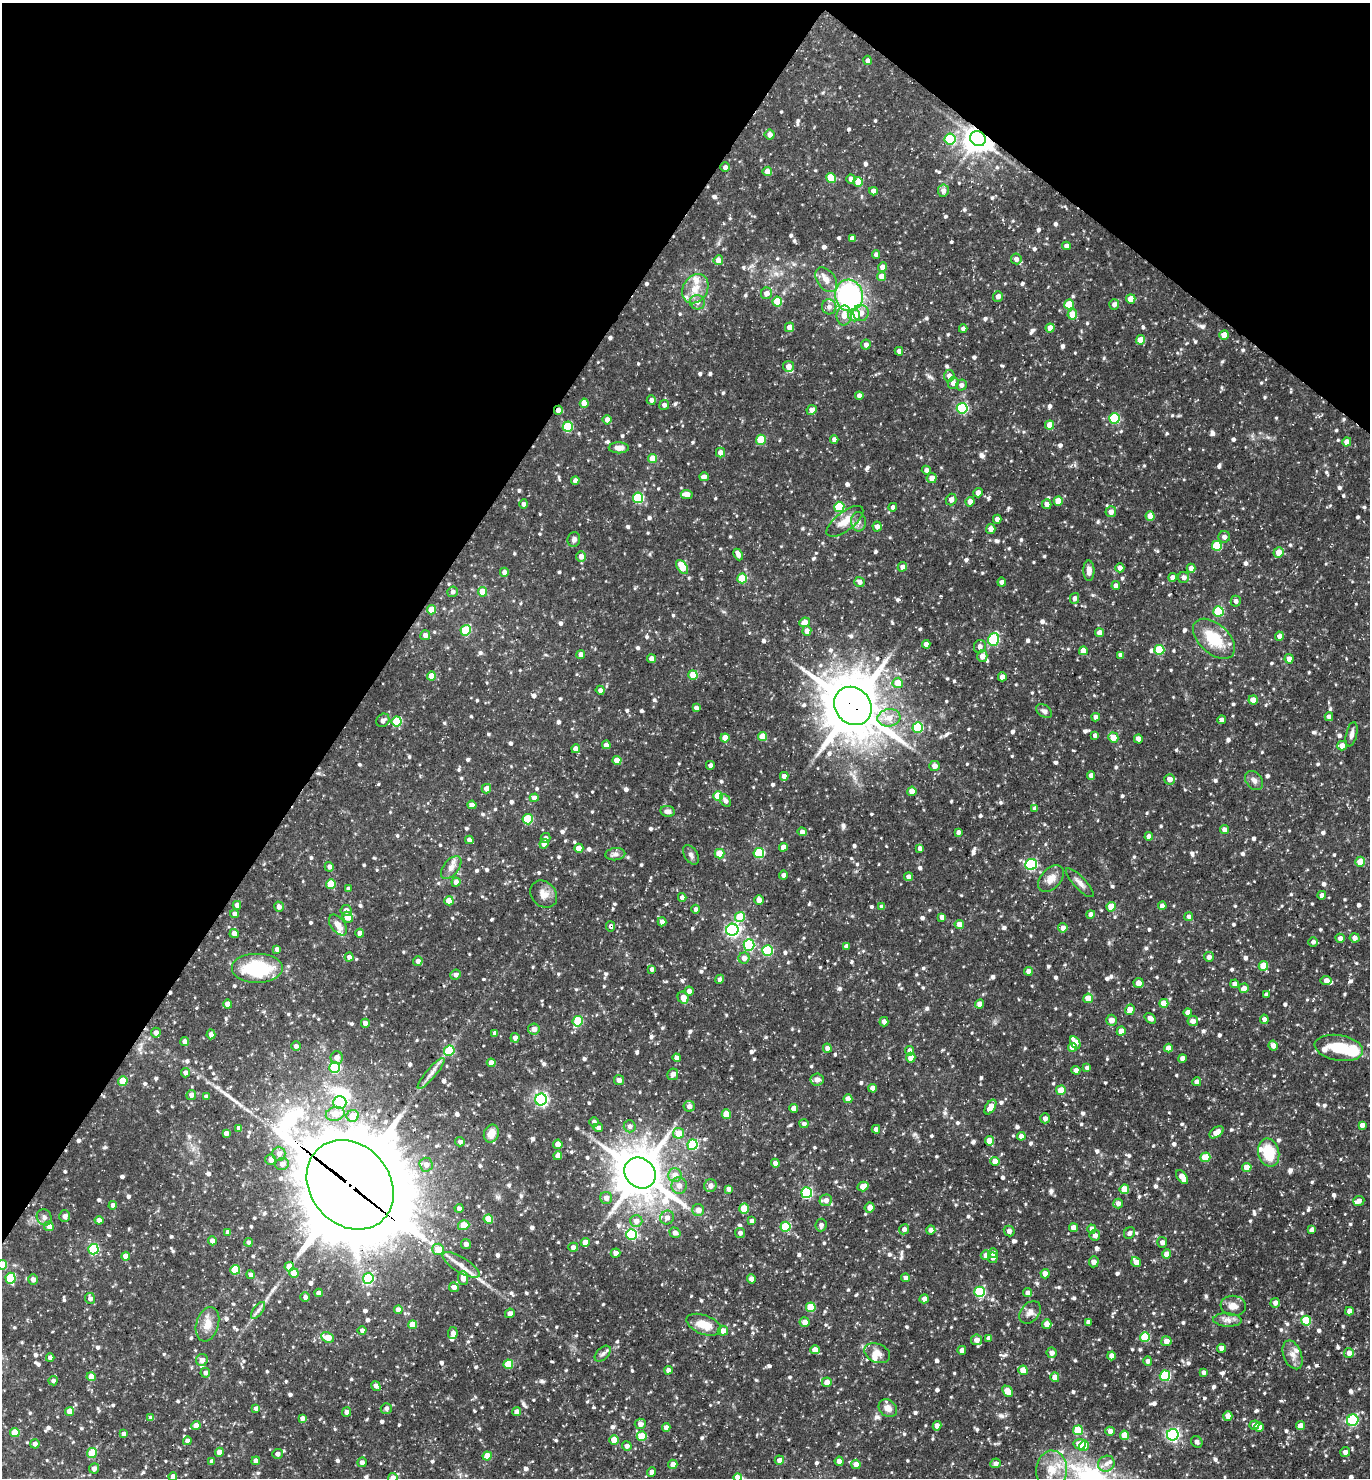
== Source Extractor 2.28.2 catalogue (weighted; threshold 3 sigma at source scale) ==
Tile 2 of 4 x 4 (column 2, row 1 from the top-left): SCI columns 1660-3027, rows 4433-5908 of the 5914 x 5908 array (HDU 1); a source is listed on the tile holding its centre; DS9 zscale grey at full resolution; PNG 1372 x 1480 px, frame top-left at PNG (2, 3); each listed source drawn as its Kron ellipse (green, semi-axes under 4 px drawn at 4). Shown black and unused: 31% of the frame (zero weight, under 3 of 5 exposures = <1% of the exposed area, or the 3 px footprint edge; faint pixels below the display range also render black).
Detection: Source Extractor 2.28.2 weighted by HDU 2 'WHT'; one run over the whole footprint, this tile lists its part. Background 0.107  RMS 0.0053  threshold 0.024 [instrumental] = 3 sigma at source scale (4.5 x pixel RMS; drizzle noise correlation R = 1.50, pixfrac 1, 0.05/0.05 arcsec/px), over >= 5 px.
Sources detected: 1018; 1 inside a brighter object's white glare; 1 cosmic-ray / hot-pixel residue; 1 long thin detection or spike segment (spike, bleed or trail) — neither listed nor drawn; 17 inside a brighter listed object's ellipse — not listed separately; of the other 998, all 500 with FLUX_AUTO >= 1.65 (the completeness limit of this list) listed and drawn (498 fainter detections not listed), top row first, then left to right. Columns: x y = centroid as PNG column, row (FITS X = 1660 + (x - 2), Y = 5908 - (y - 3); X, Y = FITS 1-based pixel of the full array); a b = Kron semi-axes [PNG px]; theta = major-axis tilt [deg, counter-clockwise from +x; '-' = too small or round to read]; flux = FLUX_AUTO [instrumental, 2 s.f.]
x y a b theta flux
867 60 4 4 - 1.7
770 135 5 5 - 3
950 139 5 5 - 35
978 139 8 7 - 640
725 167 4 4 - 2.1
767 171 5 4 - 3.7
831 178 5 5 - 11
851 179 5 4 - 2.3
858 182 5 4 - 8.2
873 191 4 4 - 2.8
943 191 6 5 - 2.4
852 238 4 4 - 1.9
1066 246 4 4 - 2.7
876 254 4 4 - 1.9
1016 259 5 5 - 2
718 260 5 4 - 4.1
883 267 5 4 - 4.6
881 277 4 4 - 6
826 280 14 9 -53 4.5
695 289 15 12 57 7.7
766 293 6 5 - 3
849 295 16 14 -78 76
998 296 5 5 - 2.9
1131 299 5 4 - 7.9
777 301 5 5 - 12
697 302 7 7 - 2.2
1069 304 5 4 - 10
1114 304 5 5 - 2.4
829 307 7 7 - 2.4
861 313 8 8 - 3.8
1072 314 5 4 - 8.8
844 315 10 7 84 4.7
854 315 6 6 - 9.1
789 327 5 4 - 3.4
1050 328 4 4 - 4.9
963 329 4 4 - 2.2
1224 335 5 4 - 6
1141 340 5 4 - 8.6
866 345 5 5 - 2.4
899 351 4 4 - 2.4
788 366 5 5 - 3.5
949 376 6 5 - 2.8
953 383 6 5 - 2.9
961 385 5 5 - 2.2
859 396 4 4 - 2.6
651 400 4 4 - 2.4
584 403 4 4 - 5.7
664 405 5 4 - 2.2
962 408 5 5 - 42
558 410 4 4 - 2.8
812 410 5 5 - 2.9
1114 418 5 5 - 33
607 420 5 4 - 2.9
1050 425 4 4 - 7
568 427 5 5 - 25
761 440 5 5 - 16
834 440 4 4 - 2.5
1347 442 5 4 - 3.5
619 448 10 5 0 3
720 453 5 4 - 3.7
653 458 4 4 - 7.9
926 470 5 4 - 2.3
704 477 5 4 - 2.7
932 478 5 5 - 3.4
575 481 4 4 - 3
978 493 5 4 - 3
687 494 6 4 -5 4.6
638 498 5 5 - 41
951 499 6 5 - 2.9
1058 501 4 4 - 9.6
970 502 5 4 - 3.2
524 504 4 4 - 1.9
1047 504 5 5 - 2.7
839 507 5 5 - 25
893 507 4 4 - 2
1111 512 5 5 - 3.4
1150 516 4 4 - 6.2
997 519 4 4 - 2.2
845 521 22 9 38 7.2
858 522 9 7 -89 2.6
877 527 5 4 - 2.6
991 529 5 4 - 3.3
1224 537 6 6 - 2.4
574 539 7 6 - 1.7
1217 546 5 5 - 22
1278 552 5 5 - 5.7
738 554 6 4 -65 3
581 556 5 5 - 3
682 567 8 5 -55 11
902 567 5 4 - 2.4
1120 568 4 4 - 2.5
1191 568 4 4 - 3.7
1089 571 10 5 -90 3
504 572 5 4 - 2.7
1172 577 4 4 - 2.3
1184 577 5 5 - 2.4
742 578 5 5 - 17
860 582 5 5 - 2.5
1002 582 4 4 - 2.1
1116 586 4 4 - 2.6
453 592 5 5 - 1.9
482 592 5 4 - 7.2
1075 598 5 4 - 1.9
1236 601 5 5 - 1.7
431 610 4 4 - 8.5
1218 611 5 5 - 23
805 622 5 5 - 3.9
466 630 5 5 - 22
807 631 5 4 - 3.4
1100 633 4 4 - 4.6
425 635 5 5 - 2.4
1279 636 4 4 - 2.5
994 639 6 5 - 41
1214 639 25 15 -42 19
926 644 4 4 - 3.1
980 646 7 6 - 2.3
1159 650 5 5 - 21
1083 651 4 4 - 6
581 654 4 4 - 2.8
1121 655 4 4 - 2.4
982 656 6 5 - 4.1
651 659 4 4 - 4.6
1289 659 4 4 - 3.4
693 675 4 4 - 11
431 676 4 4 - 6.5
1002 677 4 4 - 3.3
898 683 5 5 - 7.6
600 690 4 4 - 1.8
1253 700 4 4 - 4.9
853 706 20 17 -50 2500
696 708 4 4 - 2.1
1044 711 9 6 -37 1.8
1096 717 4 4 - 2.6
1329 717 4 4 - 2.9
889 718 11 8 7 5.6
383 720 7 6 - 2.1
1221 720 4 4 - 2.1
397 721 5 5 - 20
918 727 5 5 - 29
1352 734 12 5 77 2.2
1095 735 4 4 - 1.8
763 737 4 4 - 9
1113 737 5 5 - 7.3
725 738 4 4 - 5.5
1138 739 4 4 - 2.7
606 745 4 4 - 3.3
1342 746 5 5 - 3.1
576 749 4 4 - 4.1
617 760 4 4 - 7.8
710 765 4 4 - 1.8
934 766 5 5 - 3.1
784 776 4 4 - 2.9
1091 776 4 4 - 3
1170 779 5 5 - 3.4
1254 780 10 8 -50 2.5
486 789 5 4 - 3.6
912 791 4 4 - 7
718 796 5 5 - 15
534 798 4 4 - 2.8
725 801 7 5 -60 2.1
472 805 4 4 - 3.6
1035 808 4 4 - 2.2
668 811 7 5 -10 2.2
528 819 5 5 - 27
1224 830 4 4 - 2.6
802 832 5 4 - 2.8
958 832 4 4 - 1.8
1149 836 4 4 - 2.7
546 838 5 5 - 1.7
469 840 4 4 - 2.2
544 844 5 4 - 4.5
783 847 4 4 - 4.2
579 848 4 4 - 6.5
920 848 4 4 - 2
759 853 5 5 - 29
615 854 10 6 6 2
720 854 5 4 - 10
691 855 11 6 -58 1.9
1360 862 5 5 - 6.6
1031 864 6 5 - 55
329 867 5 4 - 2
451 868 13 7 50 3.6
784 875 4 4 - 2.4
909 877 4 4 - 2.8
1051 879 16 10 47 4.9
456 882 4 4 - 2.9
1080 883 19 6 -47 3
331 884 5 5 - 16
349 889 4 4 - 2.2
544 894 15 12 -47 4.8
1322 895 4 4 - 2.1
682 897 4 4 - 2.1
759 900 5 4 - 3.4
449 901 4 4 - 7.5
237 905 4 4 - 3
1162 906 4 4 - 2.8
279 907 5 4 - 2.4
882 907 4 4 - 2.8
1111 907 5 4 - 9.9
696 909 4 4 - 1.7
346 910 5 5 - 2.6
235 914 4 4 - 2.6
1091 914 4 4 - 2.2
347 917 6 5 - 6.7
740 917 5 5 - 17
942 917 4 4 - 2.8
1189 917 4 4 - 2
662 922 4 4 - 2.9
959 924 4 4 - 4.4
338 925 12 7 -53 4.3
611 926 5 4 - 1.8
1063 928 5 4 - 2.9
732 930 6 6 - 110
360 933 4 4 - 2.7
234 934 4 4 - 3.2
1340 938 4 4 - 2.2
1355 938 5 4 - 2.9
1313 942 4 4 - 1.7
749 945 6 5 - 39
846 946 4 4 - 2.5
277 949 4 4 - 2.1
768 951 5 5 - 33
349 957 4 4 - 2.6
1209 957 5 5 - 2.3
744 958 5 5 - 3.2
418 961 5 4 - 2.2
1263 966 5 4 - 11
257 969 26 15 0 34
652 969 4 4 - 1.9
1028 971 4 4 - 3.1
455 975 5 5 - 1.9
720 979 5 4 - 2.1
1326 981 5 4 - 3.1
1138 983 5 5 - 3.7
1234 984 4 4 - 2.5
1244 988 5 4 - 3
689 991 4 4 - 2.5
1266 995 4 3 - 1.7
683 998 6 5 - 5
1088 998 5 4 - 7
1164 1003 4 4 - 8.3
227 1004 4 4 - 4.5
979 1004 5 4 - 3.2
1130 1010 5 4 - 5.1
1188 1012 4 4 - 3.5
1150 1018 6 4 -35 2.3
1264 1019 4 4 - 2.3
1111 1020 5 5 - 3.5
578 1021 5 5 - 23
1193 1021 5 5 - 3.2
884 1022 5 4 - 2.4
365 1023 4 4 - 2.6
534 1029 6 5 - 3.2
1121 1031 4 4 - 5
156 1033 5 5 - 2.3
495 1033 4 4 - 2.4
211 1034 5 4 - 2.7
515 1038 4 4 - 2.4
185 1042 4 4 - 3.1
1075 1043 7 4 -60 7.1
296 1046 5 5 - 1.7
1273 1046 5 4 - 3.3
1072 1047 4 4 - 4
827 1048 4 4 - 2.4
1168 1048 4 4 - 4.4
1339 1048 24 13 -10 16
449 1051 5 5 - 22
910 1051 5 4 - 2.9
337 1058 6 6 - 3.2
677 1058 4 4 - 2.7
911 1058 5 4 - 4.5
1182 1058 4 4 - 2.7
491 1063 4 4 - 3.7
335 1067 5 5 - 39
1087 1068 4 4 - 1.8
1076 1070 4 4 - 2.5
186 1073 4 4 - 2.8
431 1073 20 5 50 3.1
673 1074 6 5 - 2.9
817 1079 6 6 - 3.5
619 1080 5 5 - 2.5
123 1081 4 4 - 12
1197 1082 4 4 - 3
873 1088 4 4 - 4
1061 1090 5 5 - 8.2
191 1095 5 4 - 2.7
206 1097 4 4 - 2.8
541 1099 6 5 - 95
848 1099 4 4 - 5.1
340 1102 6 6 - 21
689 1106 5 5 - 2.7
990 1107 8 4 59 5.9
794 1108 4 4 - 4.5
335 1114 9 7 15 7.7
726 1114 4 4 - 8.8
353 1116 6 5 - 9.3
1045 1118 5 4 - 2.1
594 1122 4 4 - 1.7
804 1124 4 4 - 1.8
1362 1125 4 4 - 2.7
630 1126 6 6 - 1.9
239 1128 4 4 - 3.4
598 1128 5 4 - 2
876 1129 4 4 - 2.4
1216 1132 8 5 34 4.3
226 1133 4 4 - 2.8
491 1133 9 7 68 5.6
678 1133 5 5 - 7.7
1021 1136 4 4 - 3.2
989 1141 4 4 - 7.2
460 1142 5 4 - 1.7
558 1144 5 4 - 4.2
693 1145 5 5 - 34
1269 1153 14 10 -76 17
279 1154 7 6 - 3.2
558 1156 4 4 - 3.3
1205 1157 5 4 - 13
271 1160 5 5 - 2.9
995 1161 4 4 - 6.2
775 1163 4 4 - 2.7
282 1164 7 6 - 2.7
426 1165 7 6 - 3.2
1247 1167 5 4 - 6.2
640 1173 17 14 -41 1700
675 1175 7 7 - 5.2
1182 1177 8 4 -55 5.4
350 1185 48 39 -49 8600
679 1186 8 7 - 3.5
710 1186 6 6 - 2.5
863 1186 5 4 - 6
729 1189 4 4 - 2.6
1124 1189 5 4 - 9.6
807 1193 5 5 - 52
606 1198 6 6 - 2.5
826 1200 6 5 - 2.8
1359 1201 6 5 - 2.5
1118 1203 5 4 - 2.5
113 1205 4 4 - 2.5
459 1208 4 4 - 1.7
869 1208 5 5 - 3.7
744 1209 5 4 - 12
698 1210 6 6 - 4.1
65 1216 6 5 - 2.5
44 1217 8 7 - 2
667 1218 7 6 - 2.9
488 1219 5 4 - 13
99 1220 4 4 - 2.7
636 1221 6 6 - 3.6
752 1221 4 4 - 2.9
464 1225 6 5 - 8.2
821 1225 6 5 - 1.8
49 1226 5 4 - 3.1
785 1227 5 5 - 23
1074 1228 4 4 - 5.1
904 1229 5 5 - 2.3
1092 1229 4 4 - 3.4
931 1230 4 4 - 2.5
1312 1230 4 4 - 2.7
1009 1231 5 5 - 2.1
228 1232 4 4 - 2.2
675 1233 6 5 - 2.9
740 1233 5 5 - 2
1129 1233 6 5 - 1.8
631 1234 5 5 - 47
1095 1235 5 5 - 2.2
212 1241 4 4 - 3.7
248 1242 4 4 - 1.7
585 1242 4 4 - 6.2
1162 1242 5 5 - 1.9
466 1244 5 5 - 2
573 1247 5 4 - 2.7
93 1249 5 5 - 43
438 1249 6 6 - 7.5
616 1253 5 4 - 2.8
993 1253 5 4 - 2.6
1167 1254 4 4 - 4.4
986 1255 5 5 - 3.1
126 1256 4 4 - 4.3
993 1258 5 4 - 2.1
1094 1262 5 5 - 1.9
1136 1262 5 4 - 5.2
2 1265 5 5 - 12
461 1265 21 7 -31 5.3
289 1267 5 4 - 6.7
235 1270 5 5 - 18
294 1273 5 4 - 6.2
1045 1274 4 4 - 3.5
251 1275 4 4 - 2.2
10 1278 5 5 - 27
368 1278 5 5 - 38
463 1278 7 5 -86 5.8
906 1278 4 4 - 2.2
33 1279 5 4 - 2.8
751 1279 5 4 - 2.9
454 1287 5 4 - 3
980 1292 5 5 - 41
318 1293 4 4 - 2.6
1028 1293 4 4 - 3
305 1297 5 4 - 1.7
90 1298 5 5 - 2.1
924 1299 4 4 - 2.5
1275 1303 5 4 - 2.6
1233 1306 12 10 -7 4.1
811 1307 5 5 - 18
258 1310 10 5 54 1.7
398 1310 4 4 - 3.1
1349 1311 4 4 - 2.6
1030 1312 12 9 49 3.3
510 1313 5 4 - 2.4
1227 1320 14 6 -4 3.2
1306 1321 5 5 - 19
805 1322 5 5 - 4.3
1088 1322 4 4 - 2.4
207 1324 17 11 73 6.3
1047 1324 5 4 - 4
413 1325 4 4 - 7.6
704 1325 18 9 -20 8.9
362 1330 4 4 - 1.8
723 1331 5 5 - 3.6
453 1333 6 5 - 2.5
328 1337 7 5 -22 7.5
1145 1337 5 5 - 21
989 1338 4 4 - 2.5
977 1340 5 5 - 3.6
1166 1341 5 5 - 4.1
1221 1348 4 4 - 3.1
815 1350 4 4 - 5.5
962 1350 4 4 - 3
877 1353 13 9 -22 4.2
1052 1353 5 5 - 2.6
1349 1353 5 5 - 2.4
603 1354 9 5 44 1.7
1293 1355 15 9 -69 3.9
1111 1356 4 4 - 3.5
50 1358 4 4 - 2.3
202 1360 6 6 - 2.8
1148 1361 4 4 - 1.9
508 1364 5 5 - 16
668 1370 4 4 - 2.7
1023 1370 4 4 - 8.8
1204 1372 4 4 - 2
205 1373 5 4 - 1.7
1165 1376 5 5 - 38
91 1377 4 4 - 5.8
1055 1377 4 4 - 4.4
53 1381 4 4 - 1.8
827 1382 5 4 - 4.4
376 1386 5 4 - 2.3
1007 1391 6 4 -46 7.9
256 1408 4 4 - 1.7
386 1408 5 5 - 1.7
888 1408 10 8 -40 3.7
517 1411 4 4 - 2.7
70 1412 4 4 - 6.1
346 1412 5 4 - 2
1228 1416 5 4 - 3.6
151 1418 4 4 - 2.6
302 1418 4 4 - 2.2
1353 1420 6 5 - 45
640 1424 5 5 - 3.1
1254 1425 5 4 - 2.8
196 1426 4 4 - 4.3
937 1426 4 4 - 3
1300 1426 4 4 - 4.5
1259 1427 4 4 - 3.6
666 1428 4 4 - 3
1078 1430 5 5 - 18
1110 1431 4 4 - 3.1
15 1432 5 4 - 11
124 1434 4 4 - 2.1
1124 1435 4 4 - 9.4
1173 1435 6 5 - 91
642 1436 5 5 - 15
614 1440 5 4 - 9.1
187 1441 4 4 - 2.6
1197 1442 6 5 - 1.7
35 1444 4 4 - 2.3
1080 1444 6 5 - 7.1
627 1446 5 4 - 2.1
1084 1446 5 4 - 7.1
219 1452 4 4 - 6.5
1345 1452 5 5 - 2
92 1453 5 5 - 15
278 1454 5 5 - 1.8
487 1456 4 4 - 8.3
779 1460 5 4 - 3.3
212 1461 4 4 - 1.9
256 1461 4 4 - 2.9
839 1461 4 4 - 2.5
362 1462 5 4 - 2.2
996 1463 5 5 - 2.1
673 1464 4 4 - 3.9
856 1464 4 4 - 4.6
1106 1464 8 7 - 2.6
94 1468 5 5 - 2.1
1052 1470 19 15 88 10
652 1472 4 4 - 2.5
173 1476 4 4 - 2.6
393 1478 5 5 - 3.1
737 1478 4 4 - 3.9
Overlapping masked pixels (flux is a lower limit): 5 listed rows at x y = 978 139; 558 410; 853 706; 611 926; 350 1185
Isophote crosses this tile's border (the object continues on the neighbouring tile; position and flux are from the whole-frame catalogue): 4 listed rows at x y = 2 1265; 173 1476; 393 1478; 737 1478
Unlisted compact peaks at least as high as the median listed source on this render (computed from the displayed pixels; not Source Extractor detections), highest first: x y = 1074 1298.